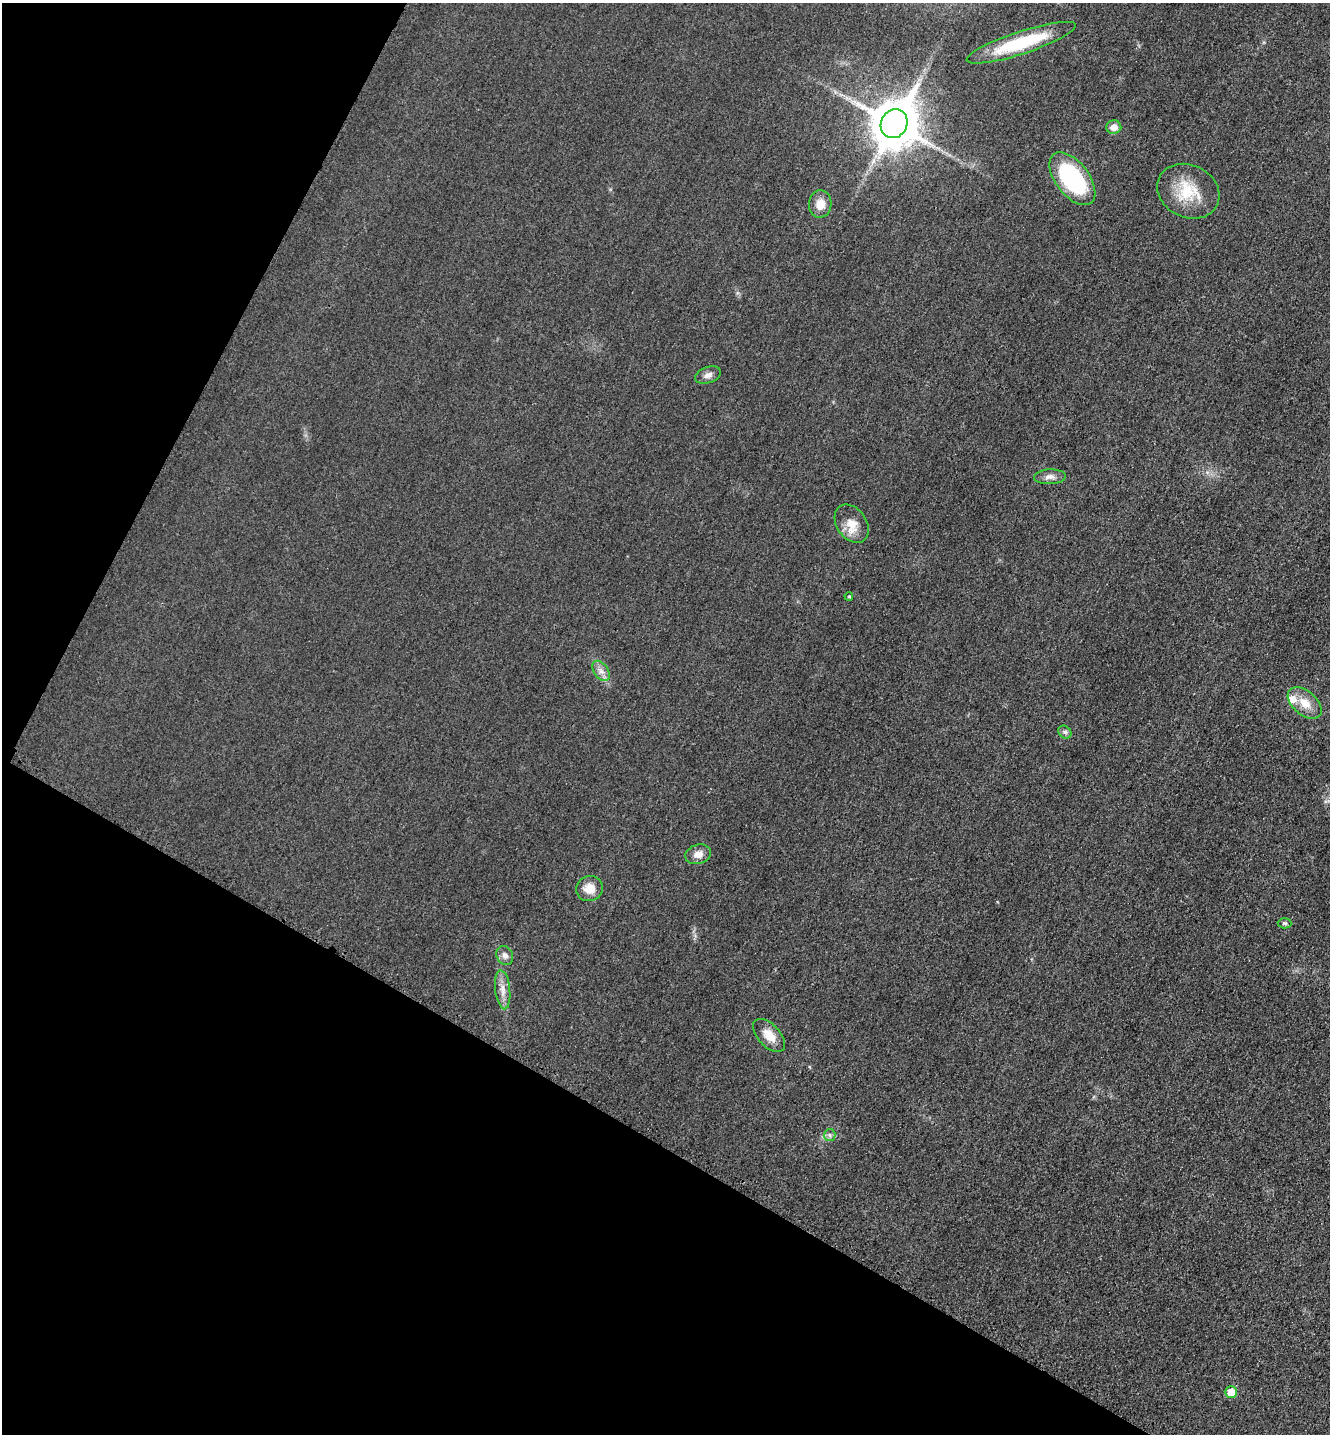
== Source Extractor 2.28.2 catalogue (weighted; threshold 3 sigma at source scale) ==
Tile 9 of 4 x 4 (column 1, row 3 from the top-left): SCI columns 165-1492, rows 1453-2884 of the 5778 x 5772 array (HDU 1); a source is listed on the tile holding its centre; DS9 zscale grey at full resolution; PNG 1332 x 1436 px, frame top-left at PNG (2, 3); each listed source drawn as its Kron ellipse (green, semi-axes under 4 px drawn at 4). Shown black and unused: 29% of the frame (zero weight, under 3 of 4 exposures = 2% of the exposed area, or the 3 px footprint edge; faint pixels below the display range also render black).
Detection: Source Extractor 2.28.2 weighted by HDU 2 'WHT'; one run over the whole footprint, this tile lists its part. Background 0.0187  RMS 0.0056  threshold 0.0252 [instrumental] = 3 sigma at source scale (4.5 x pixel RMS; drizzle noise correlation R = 1.50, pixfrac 1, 0.05/0.05 arcsec/px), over >= 5 px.
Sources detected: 22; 1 inside a brighter listed object's ellipse — not listed separately; the other 21 listed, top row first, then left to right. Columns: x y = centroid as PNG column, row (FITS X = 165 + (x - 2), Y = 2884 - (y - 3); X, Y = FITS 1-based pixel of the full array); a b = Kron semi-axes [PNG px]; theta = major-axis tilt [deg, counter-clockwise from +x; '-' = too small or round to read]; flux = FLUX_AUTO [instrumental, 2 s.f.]
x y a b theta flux
1021 43 57 11 18 33
894 124 15 13 63 2400
1114 127 7 6 - 4.7
1072 179 31 16 -52 59
1188 191 32 26 -25 21
820 204 14 11 86 6.7
708 375 13 8 20 2.8
1050 477 16 7 3 3.2
852 524 21 15 -55 8.6
849 596 4 3 - 0.71
601 671 11 7 -54 3.2
1305 703 20 12 -40 8.4
1065 732 7 5 -45 1.3
698 854 13 9 16 4.7
589 889 13 12 - 7
1285 923 7 5 -3 1
505 955 10 8 -62 2.7
503 990 19 7 -84 4.9
769 1035 20 11 -47 8.2
830 1135 6 5 - 1.3
1231 1392 6 6 - 9.8